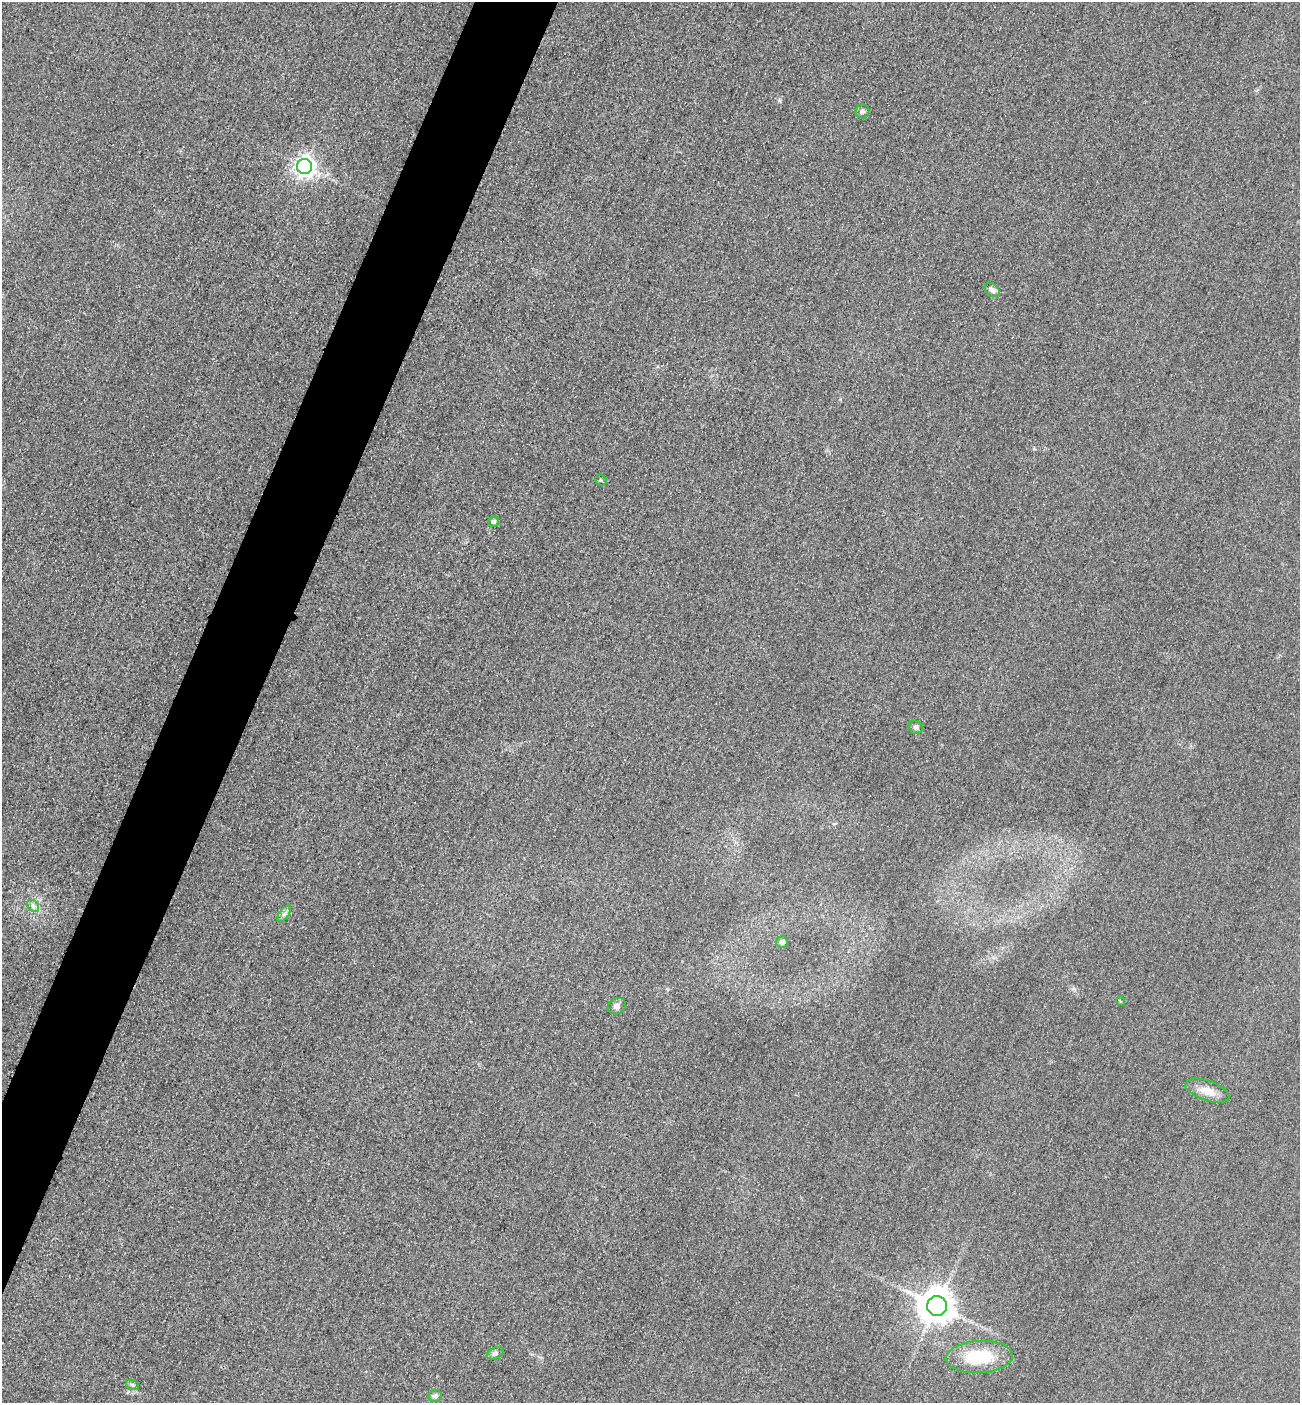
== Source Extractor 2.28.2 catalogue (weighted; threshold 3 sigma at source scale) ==
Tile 7 of 4 x 4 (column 3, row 2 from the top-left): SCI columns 2901-4198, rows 2828-4228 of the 5667 x 5654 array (HDU 1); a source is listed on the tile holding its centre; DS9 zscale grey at full resolution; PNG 1302 x 1405 px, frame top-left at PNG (2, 2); each listed source drawn as its Kron ellipse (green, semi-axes under 4 px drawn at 4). Shown black and unused: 5% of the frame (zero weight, under 3 of 4 exposures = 3% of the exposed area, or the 3 px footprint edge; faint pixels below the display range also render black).
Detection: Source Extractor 2.28.2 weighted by HDU 2 'WHT'; one run over the whole footprint, this tile lists its part. Background 0.0584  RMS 0.017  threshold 0.0756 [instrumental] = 3 sigma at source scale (4.5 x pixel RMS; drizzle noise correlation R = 1.50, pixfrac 1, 0.05/0.05 arcsec/px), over >= 5 px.
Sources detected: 17; all 17 listed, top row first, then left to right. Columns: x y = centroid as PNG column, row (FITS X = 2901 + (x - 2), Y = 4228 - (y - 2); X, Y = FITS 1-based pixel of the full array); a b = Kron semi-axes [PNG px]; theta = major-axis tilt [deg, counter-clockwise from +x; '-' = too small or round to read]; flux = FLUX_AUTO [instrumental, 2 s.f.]
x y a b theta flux
862 111 7 7 - 4.5
304 166 7 7 - 920
992 290 8 6 -40 6
601 480 6 5 - 2.3
494 522 5 5 - 4.7
916 727 7 6 - 4.6
33 906 7 5 -43 4.6
284 914 9 4 54 4.9
782 942 6 6 - 5.9
1120 1001 5 3 - 1.3
617 1006 9 8 - 6.4
1207 1091 23 10 -19 21
937 1306 10 10 - 3700
495 1353 9 5 26 4.6
979 1357 33 16 3 84
132 1385 7 5 -20 3
435 1396 7 6 - 4.5